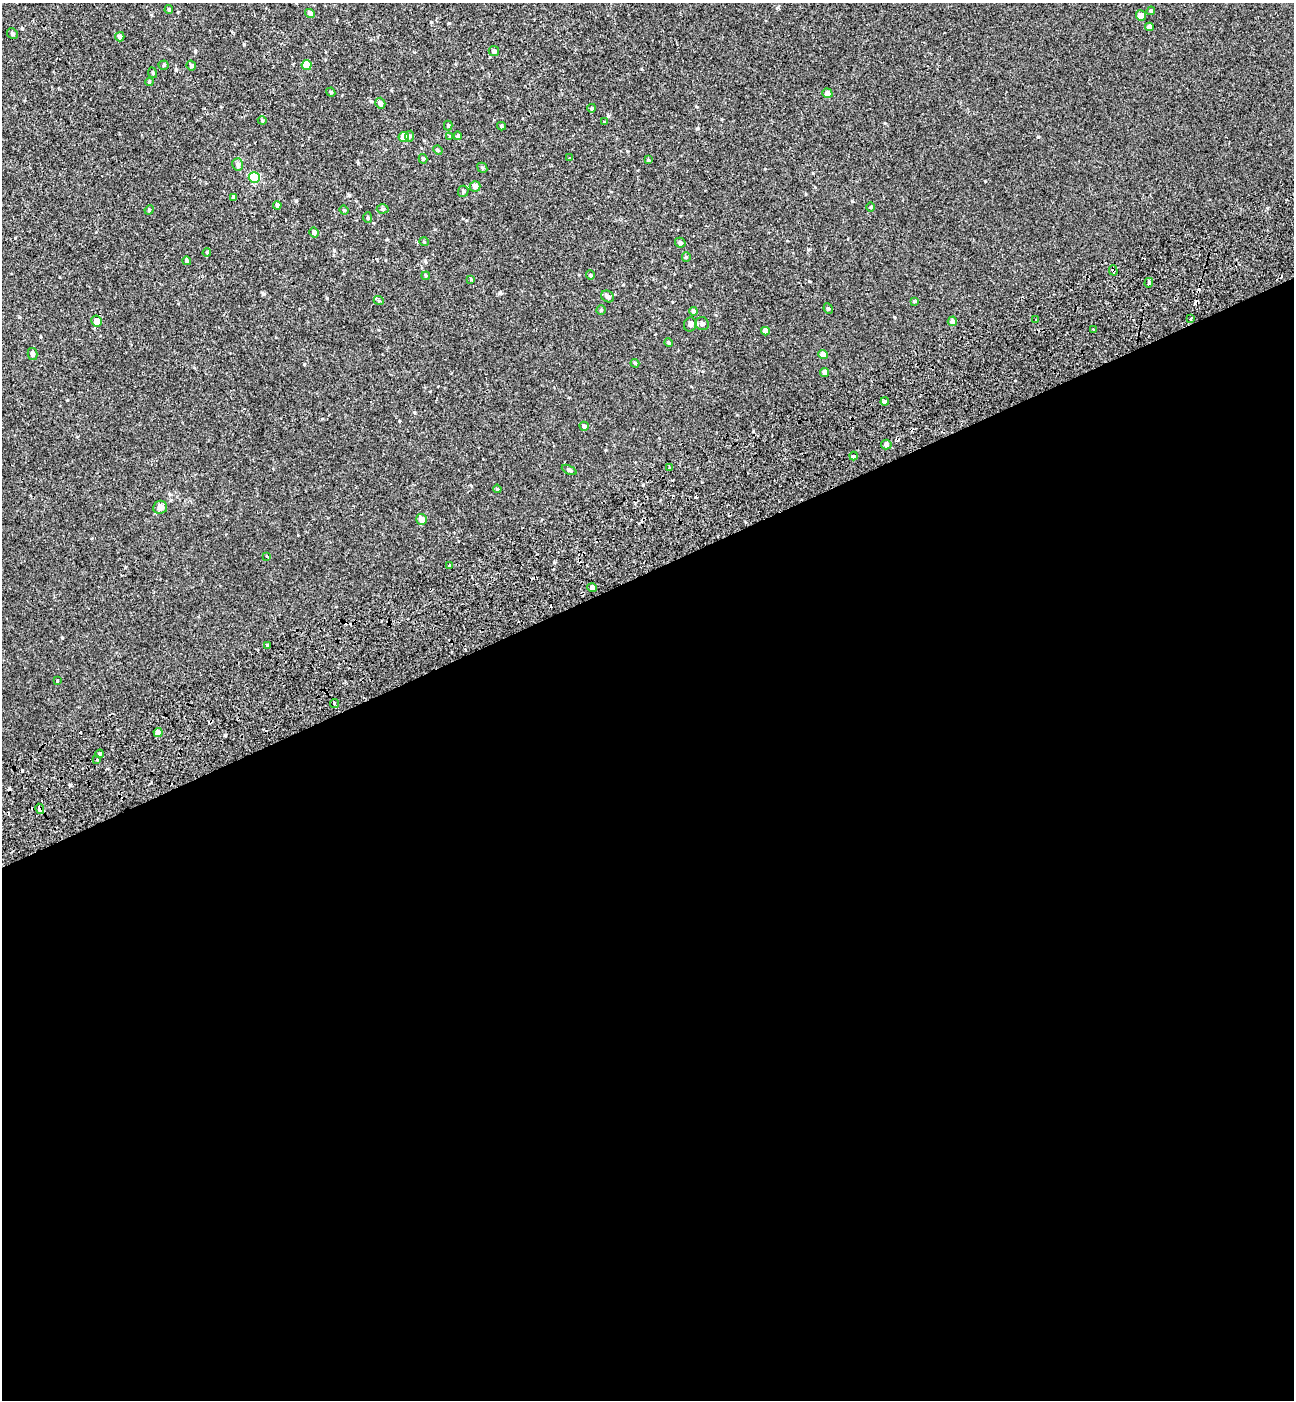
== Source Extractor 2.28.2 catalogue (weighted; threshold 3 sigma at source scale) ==
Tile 15 of 4 x 4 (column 3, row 4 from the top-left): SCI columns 2815-4106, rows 101-1498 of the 5576 x 5797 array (HDU 1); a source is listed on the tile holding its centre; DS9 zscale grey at full resolution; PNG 1296 x 1402 px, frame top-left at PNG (2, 3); each listed source drawn as its Kron ellipse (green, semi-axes under 4 px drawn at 4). Shown black and unused: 59% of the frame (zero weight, under 2 of 3 exposures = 6% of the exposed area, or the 3 px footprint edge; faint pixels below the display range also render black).
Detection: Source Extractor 2.28.2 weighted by HDU 2 'WHT'; one run over the whole footprint, this tile lists its part. Background -7.26e-04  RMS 0.0031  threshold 0.0137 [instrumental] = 3 sigma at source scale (4.5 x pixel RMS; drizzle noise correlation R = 1.50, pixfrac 1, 0.0396/0.0396 arcsec/px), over >= 5 px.
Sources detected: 102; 12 cosmic-ray / hot-pixel residue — neither listed nor drawn; the other 90 listed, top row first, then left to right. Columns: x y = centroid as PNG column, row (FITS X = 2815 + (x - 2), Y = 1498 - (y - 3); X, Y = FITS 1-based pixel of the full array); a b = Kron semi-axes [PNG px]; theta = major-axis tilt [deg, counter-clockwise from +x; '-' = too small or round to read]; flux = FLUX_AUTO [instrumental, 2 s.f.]
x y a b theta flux
169 10 4 4 - 0.46
1151 11 4 4 - 0.39
310 13 5 4 - 0.75
1141 15 5 5 - 1.6
1149 27 4 4 - 1.1
12 33 6 5 - 0.52
120 37 4 4 - 0.91
494 51 5 5 - 0.74
164 65 5 4 - 0.35
307 65 5 5 - 5.2
191 66 5 4 - 0.61
153 73 5 3 - 0.24
149 82 4 3 - 0.28
331 92 4 4 - 0.32
827 93 5 4 - 1.2
380 103 5 5 - 0.89
592 108 4 3 - 0.31
262 120 4 4 - 0.27
604 122 3 3 - 0.26
448 126 5 4 - 0.34
501 126 4 3 - 0.38
410 136 5 4 - 0.49
458 136 4 4 - 0.46
404 137 5 5 - 3.7
450 137 4 4 - 0.25
438 150 5 4 - 0.31
570 158 3 3 - 0.27
423 159 5 4 - 0.4
648 160 4 4 - 0.27
238 164 6 5 - 1
482 168 5 4 - 0.4
254 178 5 5 - 13
475 186 5 5 - 1.2
463 191 5 5 - 0.51
233 197 4 4 - 0.51
277 205 4 3 - 2.2
870 207 4 3 - 0.25
383 209 6 4 2 0.44
149 210 5 4 - 0.28
344 210 4 4 - 0.32
368 218 5 4 - 0.37
314 232 5 4 - 0.87
424 242 4 3 - 0.2
680 243 5 4 - 0.56
207 253 4 3 - 0.21
686 257 5 4 - 0.31
187 261 4 4 - 0.48
1113 270 5 3 - 1.2
590 275 5 4 - 0.32
426 276 4 3 - 0.27
471 279 4 4 - 0.23
1149 283 5 3 - 1.4
608 296 6 5 - 1.1
379 301 5 3 - 0.31
914 301 4 4 - 0.29
828 309 5 4 - 0.41
601 310 4 4 - 0.33
693 311 4 4 - 0.57
1191 318 2 2 - 0.34
1036 319 3 2 - 0.25
97 321 5 5 - 2.3
952 321 5 5 - 1.2
702 324 7 6 - 0.9
690 325 7 6 - 0.7
1093 330 3 2 - 0.43
765 331 4 4 - 1.3
669 342 4 4 - 0.34
33 354 6 5 - 0.84
823 355 5 4 - 1.7
635 363 4 3 - 0.34
824 372 5 4 - 1.2
885 401 4 3 - 2.3
584 426 4 4 - 0.75
886 444 5 5 - 1
854 456 4 3 - 1
669 468 3 3 - 0.59
569 470 8 3 -26 0.43
497 489 4 3 - 0.29
160 507 7 6 - 1.2
422 519 5 5 - 2.1
267 557 3 3 - 0.31
449 566 3 3 - 0.41
592 588 5 4 - 0.85
268 645 4 3 - 0.32
57 681 3 3 - 0.48
334 703 4 3 - 1.5
158 732 4 4 - 2.4
100 754 4 4 - 0.54
97 760 3 3 - 0.51
40 809 5 4 - 2.4
Overlapping masked pixels (flux is a lower limit): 2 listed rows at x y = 1113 270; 40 809
Unlisted compact peaks at least as high as the median listed source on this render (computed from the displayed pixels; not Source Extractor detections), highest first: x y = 195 51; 327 298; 62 638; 500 293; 22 28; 808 249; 885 123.